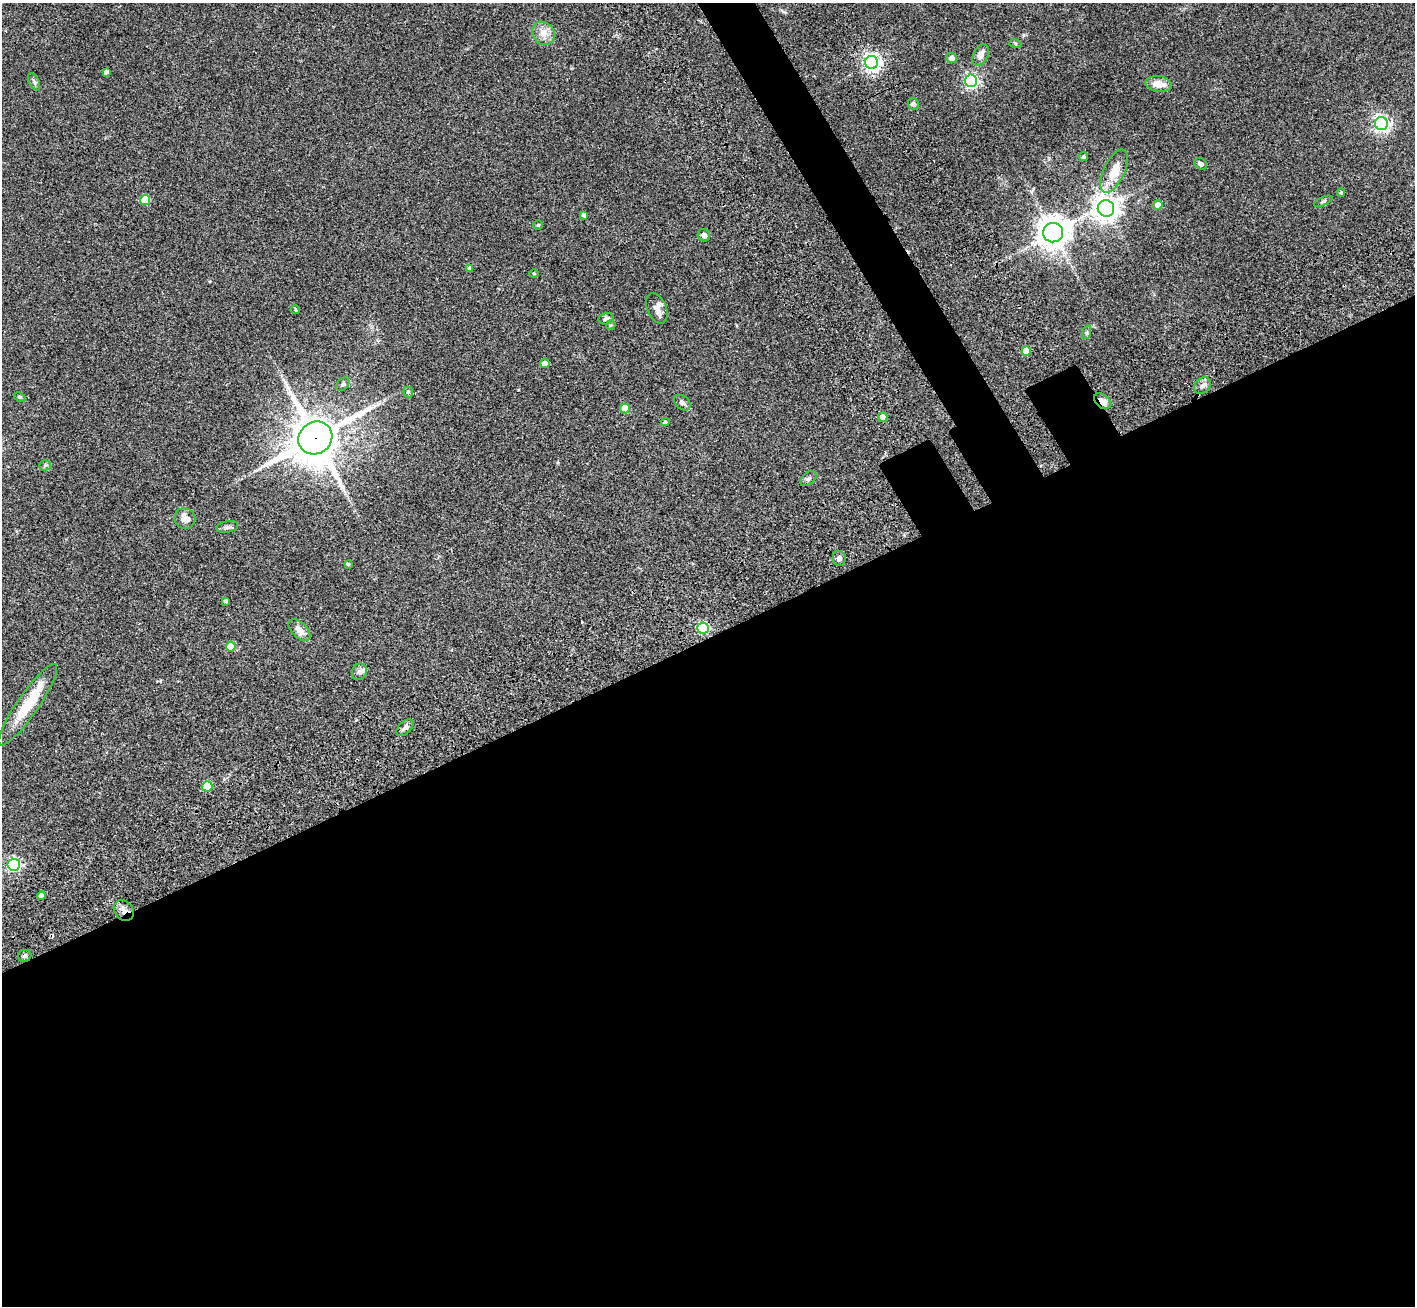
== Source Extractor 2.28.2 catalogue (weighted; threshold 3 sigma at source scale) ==
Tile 15 of 4 x 4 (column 3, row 4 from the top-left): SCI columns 2988-4400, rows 442-1745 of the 5971 x 5965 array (HDU 1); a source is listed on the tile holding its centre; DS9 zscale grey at full resolution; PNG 1417 x 1308 px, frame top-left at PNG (2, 3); each listed source drawn as its Kron ellipse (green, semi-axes under 4 px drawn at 4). Shown black and unused: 54% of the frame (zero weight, under 3 of 4 exposures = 9% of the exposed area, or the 3 px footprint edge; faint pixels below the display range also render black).
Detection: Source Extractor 2.28.2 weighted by HDU 2 'WHT'; one run over the whole footprint, this tile lists its part. Background 0.0324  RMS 0.0051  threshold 0.0228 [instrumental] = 3 sigma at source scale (4.5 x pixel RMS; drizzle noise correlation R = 1.50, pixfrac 1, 0.05/0.05 arcsec/px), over >= 5 px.
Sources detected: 64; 1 cosmic-ray / hot-pixel residue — neither listed nor drawn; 3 inside a brighter listed object's ellipse — not listed separately; the other 60 listed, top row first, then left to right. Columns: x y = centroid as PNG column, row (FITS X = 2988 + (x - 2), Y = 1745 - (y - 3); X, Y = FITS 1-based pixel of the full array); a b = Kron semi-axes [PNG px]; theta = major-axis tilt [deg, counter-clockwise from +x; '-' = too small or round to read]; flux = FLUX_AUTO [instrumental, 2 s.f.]
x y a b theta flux
543 33 12 10 -51 4.9
1015 43 6 4 -18 0.55
981 55 11 7 63 3.3
952 58 5 5 - 3
872 62 6 6 - 190
106 72 4 4 - 1.1
971 81 6 6 - 110
34 82 9 5 -63 1.1
1159 84 13 8 -10 4.7
913 104 6 5 - 1.3
1381 124 6 6 - 140
1084 157 4 4 - 0.85
1200 164 7 5 -34 1.6
1114 171 23 10 64 9
1341 192 4 3 - 0.61
145 200 5 5 - 16
1323 201 10 4 24 0.95
1158 205 5 4 - 4.9
1106 208 8 8 - 440
584 215 4 4 - 1.8
538 225 4 4 - 0.58
1053 233 10 9 - 740
704 235 6 6 - 1.8
469 268 4 4 - 0.88
534 274 4 4 - 0.52
657 308 16 9 -66 3.2
295 310 4 4 - 0.62
606 319 7 5 13 1.3
611 325 4 4 - 0.5
1087 332 7 4 71 0.79
1026 351 5 4 - 7.1
545 364 4 4 - 3.8
343 384 8 5 49 1.1
1202 386 9 7 44 1.9
408 392 5 4 - 1.1
19 397 6 4 -26 0.66
1102 401 9 6 -40 3.2
682 402 9 6 -40 1.7
625 408 5 5 - 10
883 417 5 4 - 3.1
665 422 4 3 - 0.61
315 438 17 16 - 1700
45 465 5 5 - 0.73
808 479 9 6 39 1.2
185 518 11 10 - 4.7
227 527 11 5 10 1.4
839 558 7 6 - 1.8
348 564 4 4 - 0.53
226 601 3 3 - 0.69
703 628 6 5 - 43
299 630 13 7 -46 3.9
231 646 5 5 - 10
359 672 8 7 - 1.6
28 705 49 10 55 18
405 728 10 6 43 1.8
207 786 5 5 - 14
14 865 6 6 - 78
42 896 4 4 - 2.8
124 910 11 9 -48 3.3
25 956 7 6 - 1.1
Overlapping masked pixels (flux is a lower limit): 5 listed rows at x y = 872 62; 1102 401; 315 438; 703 628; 124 910